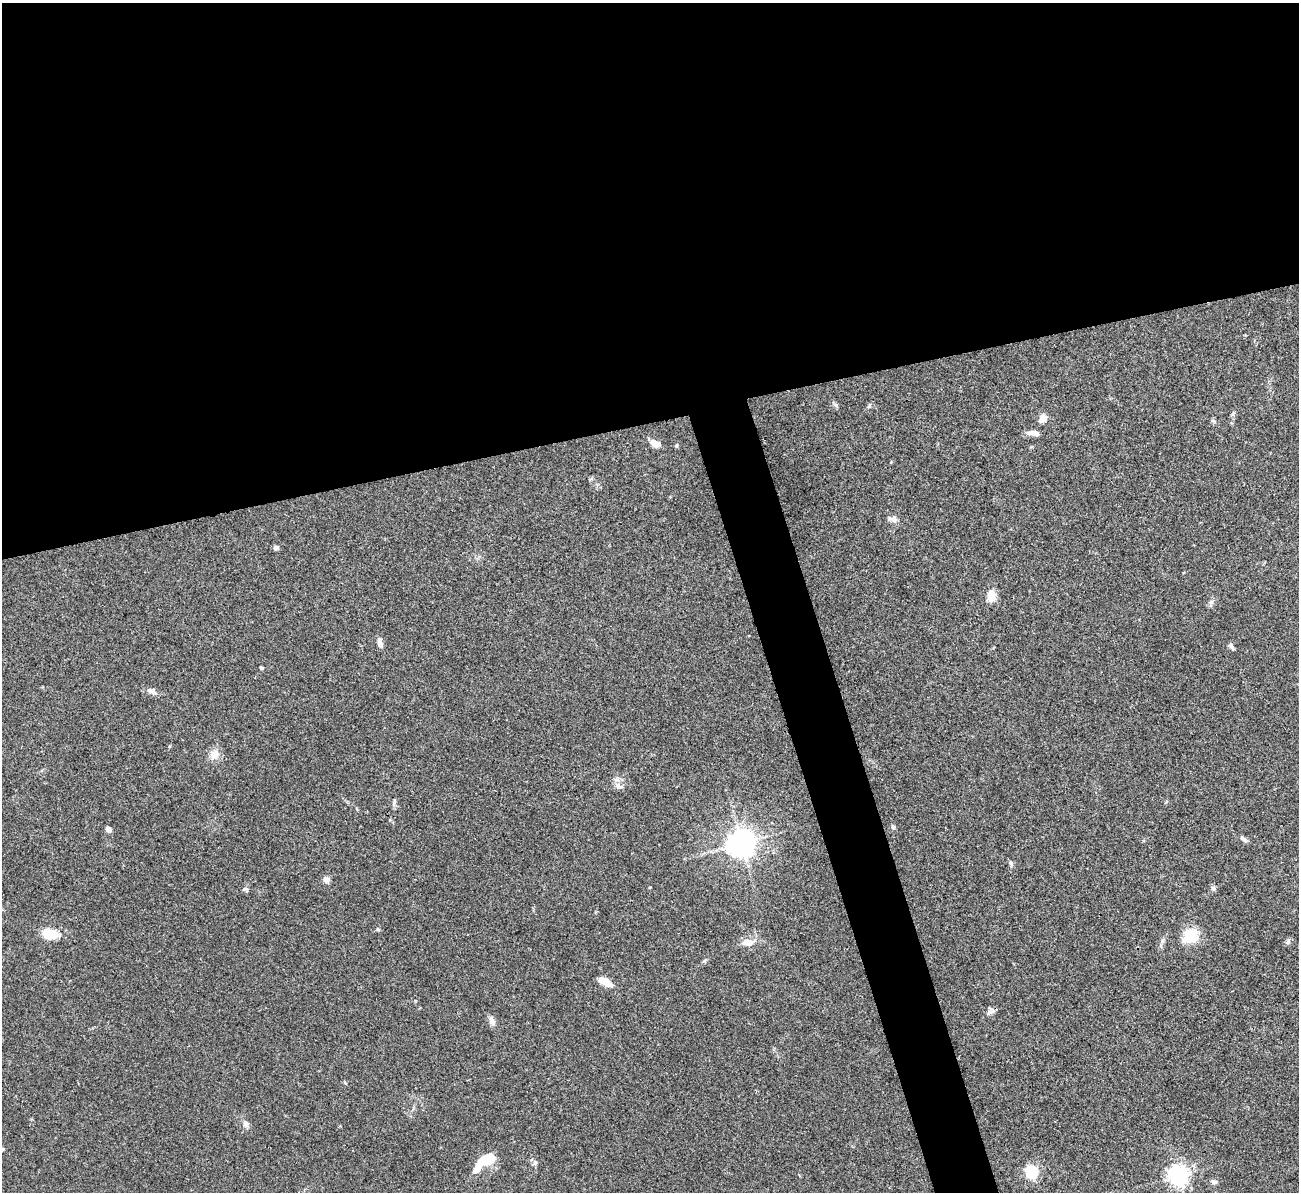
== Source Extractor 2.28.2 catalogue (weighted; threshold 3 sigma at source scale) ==
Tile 2 of 4 x 4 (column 2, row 1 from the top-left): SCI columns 1298-2594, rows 3718-4907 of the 5190 x 5175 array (HDU 1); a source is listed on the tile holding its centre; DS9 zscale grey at full resolution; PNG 1301 x 1194 px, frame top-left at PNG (2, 3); no overlay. Shown black and unused: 38% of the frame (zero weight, under 3 of 4 exposures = <1% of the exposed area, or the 3 px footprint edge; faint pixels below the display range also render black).
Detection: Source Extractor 2.28.2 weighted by HDU 2 'WHT'; one run over the whole footprint, this tile lists its part. Background 0.0745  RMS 0.0058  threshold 0.0262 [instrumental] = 3 sigma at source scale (4.5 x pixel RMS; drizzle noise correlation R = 1.50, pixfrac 1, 0.05/0.05 arcsec/px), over >= 5 px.
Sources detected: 43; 1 inside a brighter object's white glare — not listed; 1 inside a brighter listed object's ellipse — not listed separately; the other 41 listed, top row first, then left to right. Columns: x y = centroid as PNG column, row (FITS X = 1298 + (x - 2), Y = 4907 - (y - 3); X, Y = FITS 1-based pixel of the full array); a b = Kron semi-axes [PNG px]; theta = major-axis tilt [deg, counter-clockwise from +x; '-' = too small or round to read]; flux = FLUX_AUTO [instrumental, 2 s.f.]
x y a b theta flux
836 405 6 5 - 1.1
869 406 9 4 54 1
1233 413 6 4 72 0.87
1043 418 10 8 60 4.7
1033 433 13 5 -6 4.5
654 443 11 7 -31 5.8
677 445 5 5 - 0.75
893 519 14 6 -8 2.5
276 548 5 4 - 2.3
991 596 16 11 83 5.4
1211 602 7 6 - 1.5
380 643 11 6 -79 3.1
1231 646 8 5 -53 1.7
261 668 4 4 - 0.76
151 691 12 6 -25 2.4
214 755 15 13 44 4.8
619 787 13 6 -18 2.1
394 802 11 4 75 1.3
893 827 6 5 - 1
109 830 7 5 -49 2.4
1244 839 11 5 -34 1.6
741 843 8 8 - 750
1011 863 6 4 -89 0.98
326 879 6 6 - 3.6
1213 888 8 5 -79 1.3
245 889 9 2 0 0.6
378 929 6 4 -1 0.7
50 934 17 10 -13 13
1190 936 22 18 39 13
748 942 18 10 0 5.7
1288 942 7 6 - 1.4
705 960 6 4 71 0.82
605 982 18 7 -26 6
991 1012 14 5 21 2
492 1021 10 7 -68 3
246 1124 9 7 -57 2.3
482 1161 10 7 34 11
535 1163 6 5 - 1.3
1032 1172 6 5 - 96
1178 1175 7 7 - 330
1213 1182 8 6 -21 1.6